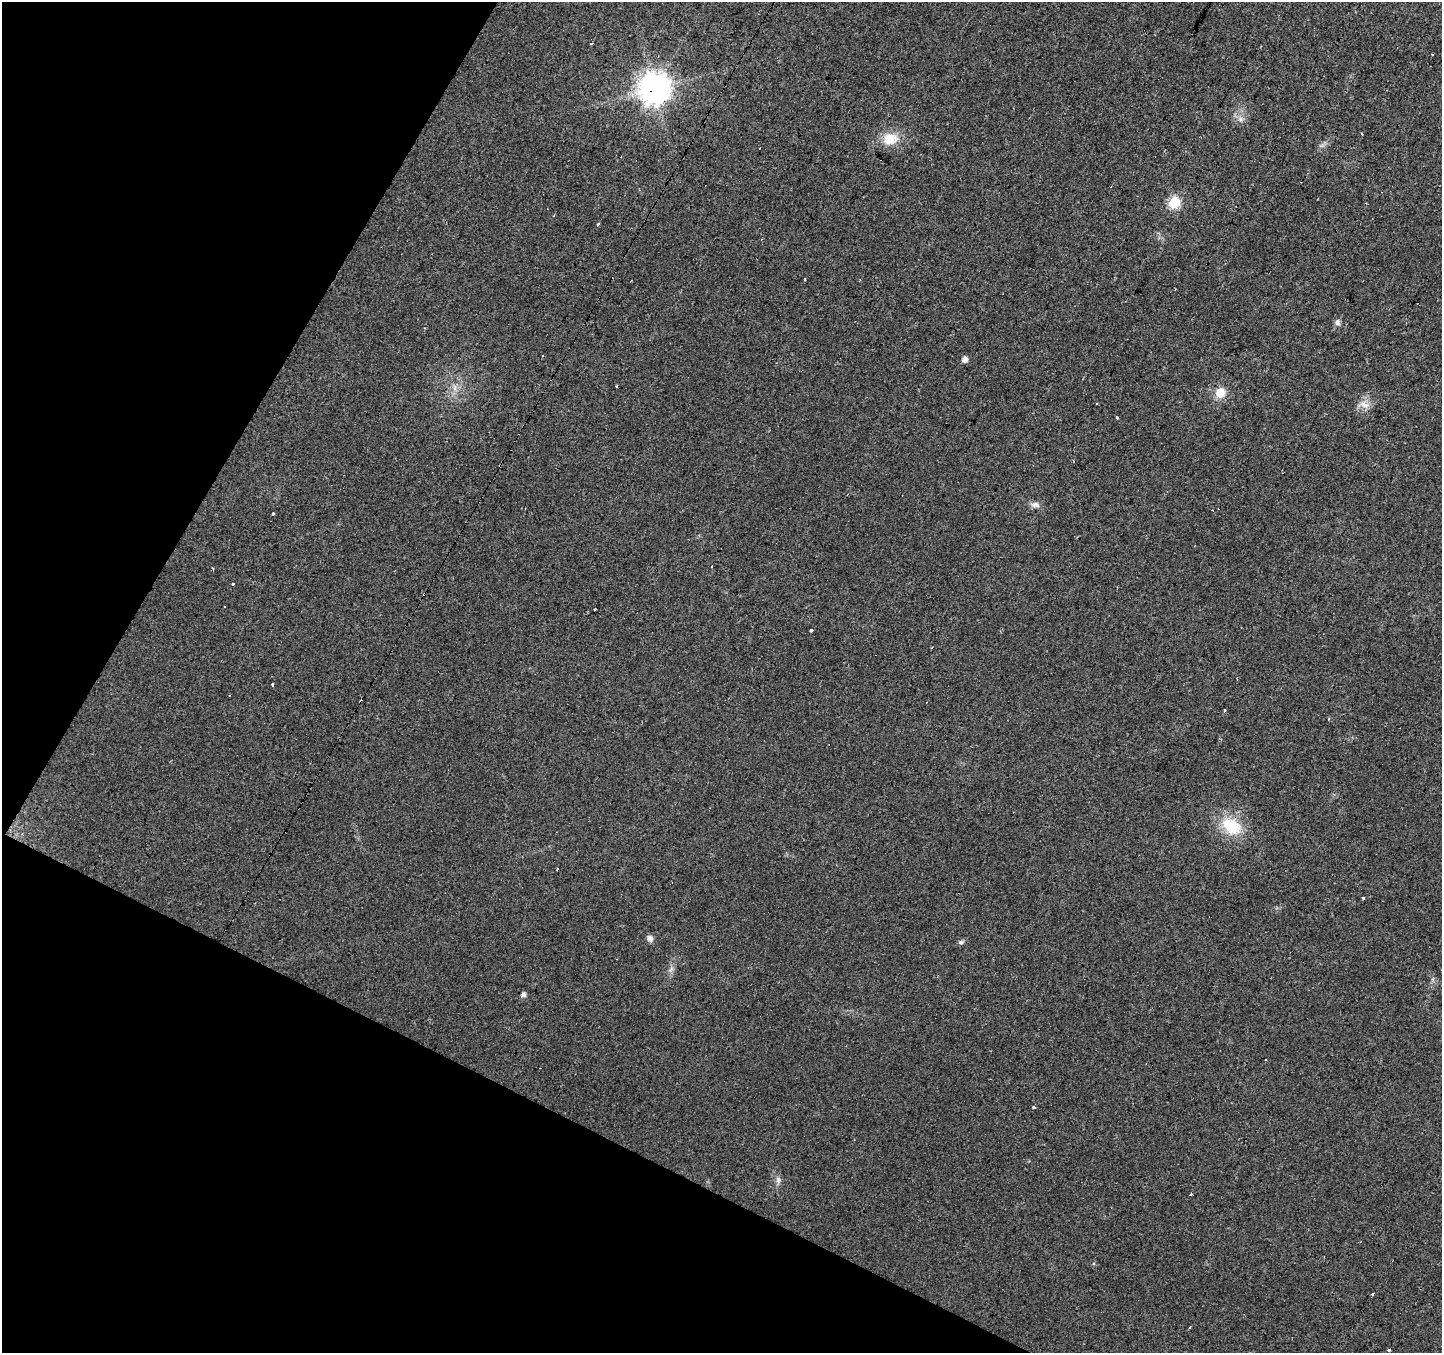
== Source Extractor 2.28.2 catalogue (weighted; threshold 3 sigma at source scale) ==
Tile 9 of 4 x 4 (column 1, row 3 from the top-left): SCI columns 1-1440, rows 1550-2900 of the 5769 x 5864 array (HDU 1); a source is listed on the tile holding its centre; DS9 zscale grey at full resolution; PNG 1444 x 1355 px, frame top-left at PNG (2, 2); no overlay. Shown black and unused: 24% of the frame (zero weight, under 2 of 3 exposures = <1% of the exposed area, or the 3 px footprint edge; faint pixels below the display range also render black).
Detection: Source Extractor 2.28.2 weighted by HDU 2 'WHT'; one run over the whole footprint, this tile lists its part. Background 0.0299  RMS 0.0062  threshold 0.0278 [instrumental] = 3 sigma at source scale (4.5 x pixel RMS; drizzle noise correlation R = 1.50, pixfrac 1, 0.0396/0.0396 arcsec/px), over >= 5 px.
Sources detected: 47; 11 cosmic-ray / hot-pixel residue — not listed; the other 36 listed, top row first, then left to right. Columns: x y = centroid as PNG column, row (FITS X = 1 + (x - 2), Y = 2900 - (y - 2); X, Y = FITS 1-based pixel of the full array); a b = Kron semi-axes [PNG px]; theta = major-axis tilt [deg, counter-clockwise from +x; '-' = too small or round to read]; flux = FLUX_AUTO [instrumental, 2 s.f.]
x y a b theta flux
592 43 3 2 - 0.56
654 89 10 9 - 940
1240 119 8 6 21 2.2
890 139 18 15 9 13
1174 203 6 6 - 49
598 224 3 3 - 8.1
859 280 4 2 - 0.59
1337 322 9 7 -84 2.1
965 359 5 5 - 3.7
617 386 3 3 - 1.6
455 388 10 5 -90 2.6
1220 392 9 9 - 11
1364 404 17 9 -14 4.9
1117 417 3 3 - 3.5
500 465 3 3 - 7.8
1035 505 13 7 -7 2.9
273 514 3 3 - 5.9
711 566 3 3 - 2.3
233 584 3 3 - 3
811 630 3 3 - 3.5
273 685 3 3 - 3.3
1225 710 3 3 - 1.6
1329 719 3 2 - 1
1231 826 19 14 -35 26
557 869 3 3 - 1.4
1363 898 3 3 - 2.3
650 938 9 7 -65 2.3
961 942 7 5 1 1.3
671 969 8 4 53 1.7
523 994 5 5 - 2.5
1266 1059 3 2 - 0.87
1034 1107 3 3 - 1.9
778 1180 10 6 -76 2.3
1373 1294 3 3 - 1.9
1190 1327 3 2 - 1.1
1389 1350 3 3 - 8.4
Overlapping masked pixels (flux is a lower limit): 2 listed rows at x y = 654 89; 500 465